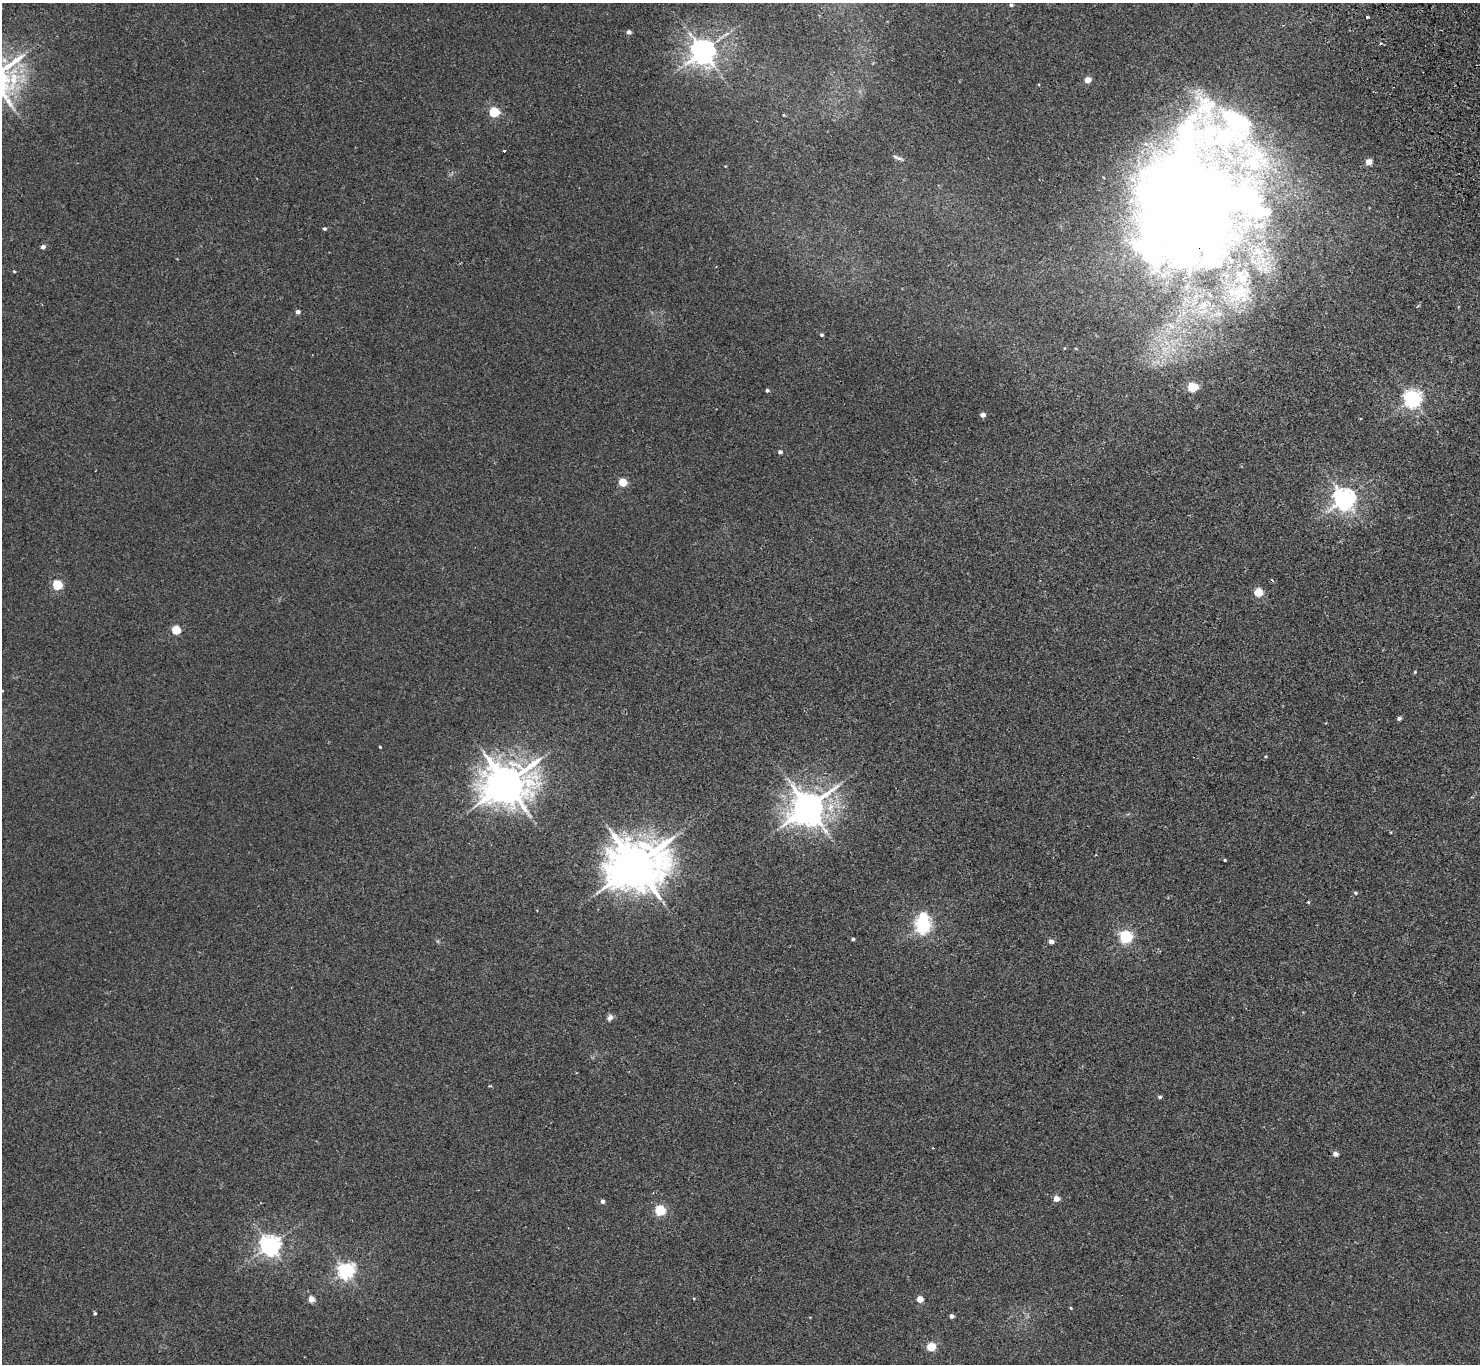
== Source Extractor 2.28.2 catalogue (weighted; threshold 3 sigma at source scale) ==
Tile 10 of 4 x 4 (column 2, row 3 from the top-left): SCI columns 1531-3008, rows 1699-3060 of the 6013 x 5985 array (HDU 1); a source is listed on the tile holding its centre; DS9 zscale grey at full resolution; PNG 1482 x 1366 px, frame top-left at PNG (2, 3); no overlay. Shown black and unused: <1% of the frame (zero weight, under 2 of 3 exposures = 3% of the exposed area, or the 3 px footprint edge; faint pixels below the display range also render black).
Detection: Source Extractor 2.28.2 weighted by HDU 2 'WHT'; one run over the whole footprint, this tile lists its part. Background 0.0251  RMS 0.0068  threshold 0.0306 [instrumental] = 3 sigma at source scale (4.5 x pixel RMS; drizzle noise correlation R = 1.50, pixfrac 1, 0.05/0.05 arcsec/px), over >= 5 px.
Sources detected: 71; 2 inside a brighter object's white glare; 4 cosmic-ray / hot-pixel residue — not listed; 3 inside a brighter listed object's ellipse — not listed separately; the other 62 listed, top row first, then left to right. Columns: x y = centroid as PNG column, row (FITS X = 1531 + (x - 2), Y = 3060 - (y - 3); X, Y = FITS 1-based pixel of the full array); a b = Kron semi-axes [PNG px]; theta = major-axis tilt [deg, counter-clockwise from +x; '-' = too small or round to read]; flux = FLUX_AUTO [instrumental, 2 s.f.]
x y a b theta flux
1011 5 4 4 - 1.5
1368 17 3 2 - 0.8
629 32 4 4 - 2.6
703 51 7 7 - 750
1088 80 4 4 - 8.4
494 112 5 5 - 50
1234 125 412 153 55 700
1248 147 34 24 -36 41
504 151 3 2 - 2.2
898 158 15 4 -20 1.9
1369 162 5 4 - 8.9
1186 201 55 38 -81 2600
324 229 4 4 - 1.2
43 247 4 4 - 2.8
14 271 3 3 - 0.66
1240 275 15 12 7 8.3
1241 291 24 16 16 21
1203 306 16 11 42 10
1418 306 5 3 - 0.74
298 312 4 4 - 3
1218 314 11 7 17 4.2
822 335 4 3 - 1.2
1064 348 4 2 - 0.53
1192 387 5 5 - 35
767 390 4 4 - 1.4
1412 399 6 6 - 280
983 415 4 4 - 3.7
780 452 4 4 - 1.8
622 482 5 5 - 22
1344 499 7 7 - 470
57 585 5 5 - 44
1258 592 5 5 - 24
176 630 5 5 - 29
1415 672 4 3 - 0.63
1399 718 4 3 - 1.8
380 747 3 2 - 0.59
1266 756 5 3 - 0.62
506 783 14 12 12 2100
808 807 10 9 - 1400
1225 860 3 3 - 0.66
636 865 16 14 13 3200
1355 893 5 5 - 1
1308 902 3 3 - 0.87
923 925 6 5 - 180
1126 937 6 5 - 120
853 939 3 3 - 1
1051 942 4 4 - 4
610 1018 8 6 61 2.4
490 1086 5 3 - 0.6
1160 1097 4 4 - 1.3
1335 1154 5 4 - 3.4
1056 1199 4 4 - 7.2
602 1201 4 4 - 2.4
660 1211 5 5 - 58
270 1245 7 6 - 390
346 1271 6 6 - 220
311 1299 4 4 - 9.6
920 1299 4 4 - 12
1071 1308 3 3 - 0.57
95 1313 4 3 - 1.1
952 1316 4 4 - 2.5
931 1347 5 5 - 29
Overlapping masked pixels (flux is a lower limit): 2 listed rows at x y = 1234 125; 1186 201